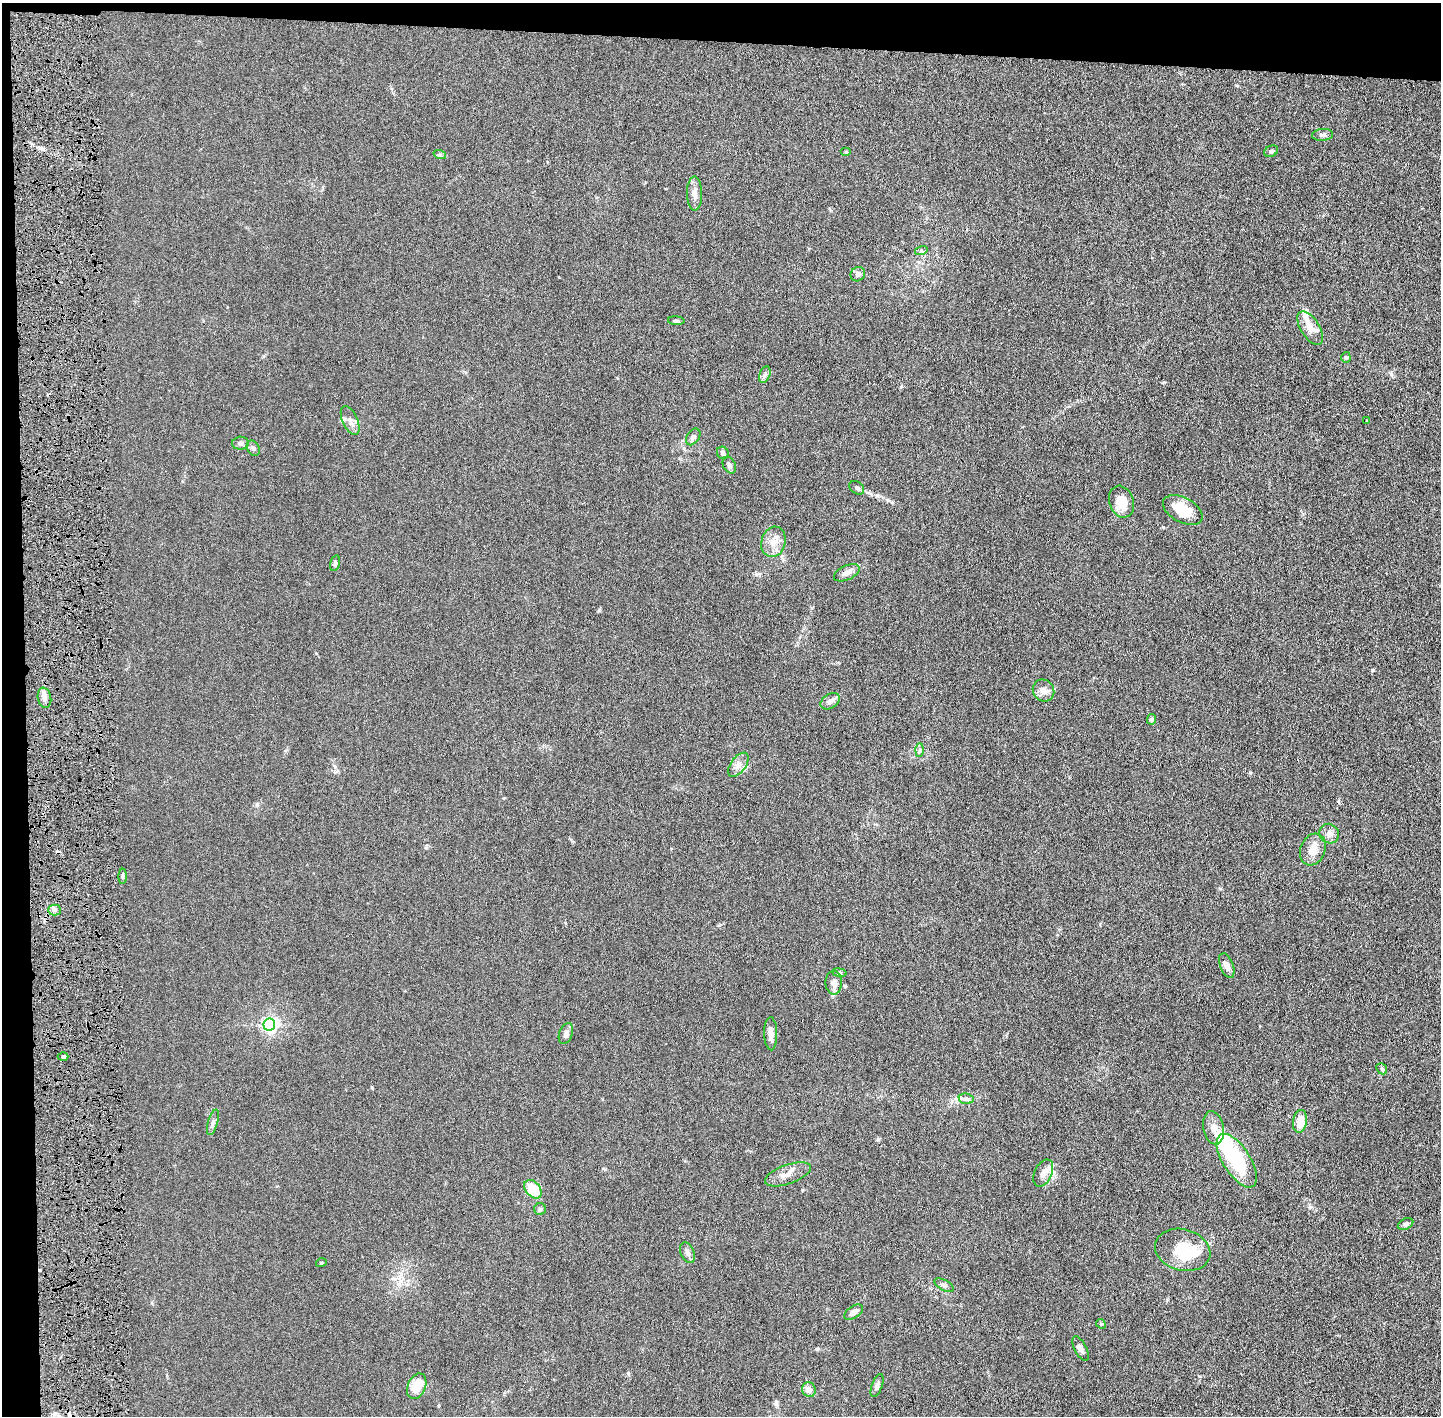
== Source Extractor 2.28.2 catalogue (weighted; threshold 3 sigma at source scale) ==
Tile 1 of 3 x 3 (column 1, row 1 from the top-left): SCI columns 31-1469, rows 2836-4249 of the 4376 x 4256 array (HDU 1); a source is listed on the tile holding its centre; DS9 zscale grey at full resolution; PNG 1443 x 1418 px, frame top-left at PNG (2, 3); each listed source drawn as its Kron ellipse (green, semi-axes under 4 px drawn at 4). Shown black and unused: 5% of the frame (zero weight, under 4 of 8 exposures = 1% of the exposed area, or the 3 px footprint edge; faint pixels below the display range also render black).
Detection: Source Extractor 2.28.2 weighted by HDU 2 'WHT'; one run over the whole footprint, this tile lists its part. Background 0.0134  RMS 0.0044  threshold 0.0178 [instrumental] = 3 sigma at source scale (4.09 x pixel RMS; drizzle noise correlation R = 1.36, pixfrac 0.8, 0.05/0.05 arcsec/px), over >= 5 px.
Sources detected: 67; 1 inside a brighter object's white glare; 1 cosmic-ray / hot-pixel residue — neither listed nor drawn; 3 inside a brighter listed object's ellipse — not listed separately; the other 62 listed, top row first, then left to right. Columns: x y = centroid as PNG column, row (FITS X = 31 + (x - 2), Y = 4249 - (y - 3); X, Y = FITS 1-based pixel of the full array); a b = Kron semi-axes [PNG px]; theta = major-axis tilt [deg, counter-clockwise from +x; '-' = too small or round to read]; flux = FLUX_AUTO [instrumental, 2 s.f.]
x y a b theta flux
1323 135 10 6 5 1.1
1271 151 7 5 25 0.8
846 152 5 4 - 0.56
440 155 6 4 -19 0.58
695 194 17 7 -89 2.4
921 251 6 4 17 0.63
858 274 8 7 - 1.4
676 321 8 3 -4 0.64
1310 328 19 9 -58 4
1346 357 5 4 - 0.58
765 375 9 5 70 1.1
350 421 15 7 -65 2.3
1367 421 4 3 - 0.35
693 437 9 6 55 1.3
240 443 8 6 5 1.1
253 448 8 6 -58 1.1
723 453 6 5 - 1
729 465 9 6 -65 1.1
857 488 8 6 -37 0.82
1122 502 16 12 -71 6
1183 510 21 12 -29 10
773 542 15 12 75 4.1
335 563 8 4 75 0.71
847 573 14 7 24 2.2
1043 690 11 10 - 2.4
44 698 10 6 -79 2
830 701 10 7 33 1.9
1151 719 5 4 - 1.2
919 750 6 4 89 0.72
738 765 14 7 53 2.3
1329 834 10 9 - 2.5
1313 850 16 12 70 4.5
123 876 7 4 89 0.69
55 910 6 5 - 1.1
1227 966 13 6 -69 2.1
839 973 7 4 -8 0.57
834 983 12 8 -90 2.1
269 1025 6 6 - 110
566 1033 11 6 70 1.4
771 1034 16 6 -89 2.4
63 1056 5 3 - 0.54
1382 1069 6 4 -48 0.54
966 1099 7 5 -6 1.1
1300 1121 11 7 81 5.9
213 1122 13 5 74 1.3
1213 1128 17 10 -79 3.3
1237 1161 31 13 -57 25
1043 1173 14 8 65 2.7
788 1174 24 9 19 3.7
533 1189 10 7 -50 11
540 1209 6 6 - 0.74
1405 1224 8 5 27 0.86
1183 1250 28 20 -15 15
687 1253 11 6 -67 1.4
321 1263 5 3 - 0.36
944 1285 10 5 -27 1
854 1312 10 6 34 2
1101 1324 5 4 - 0.46
1080 1349 13 6 -63 1.7
877 1385 12 5 69 1.2
417 1386 13 9 66 7.9
809 1390 7 6 - 1.9
Unlisted compact peaks at least as high as the median listed source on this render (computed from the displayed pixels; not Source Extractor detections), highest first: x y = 1372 670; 1250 772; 257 805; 628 1373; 817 1349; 1163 527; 599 610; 1391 374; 878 1139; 1164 382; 1310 1207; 372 1087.